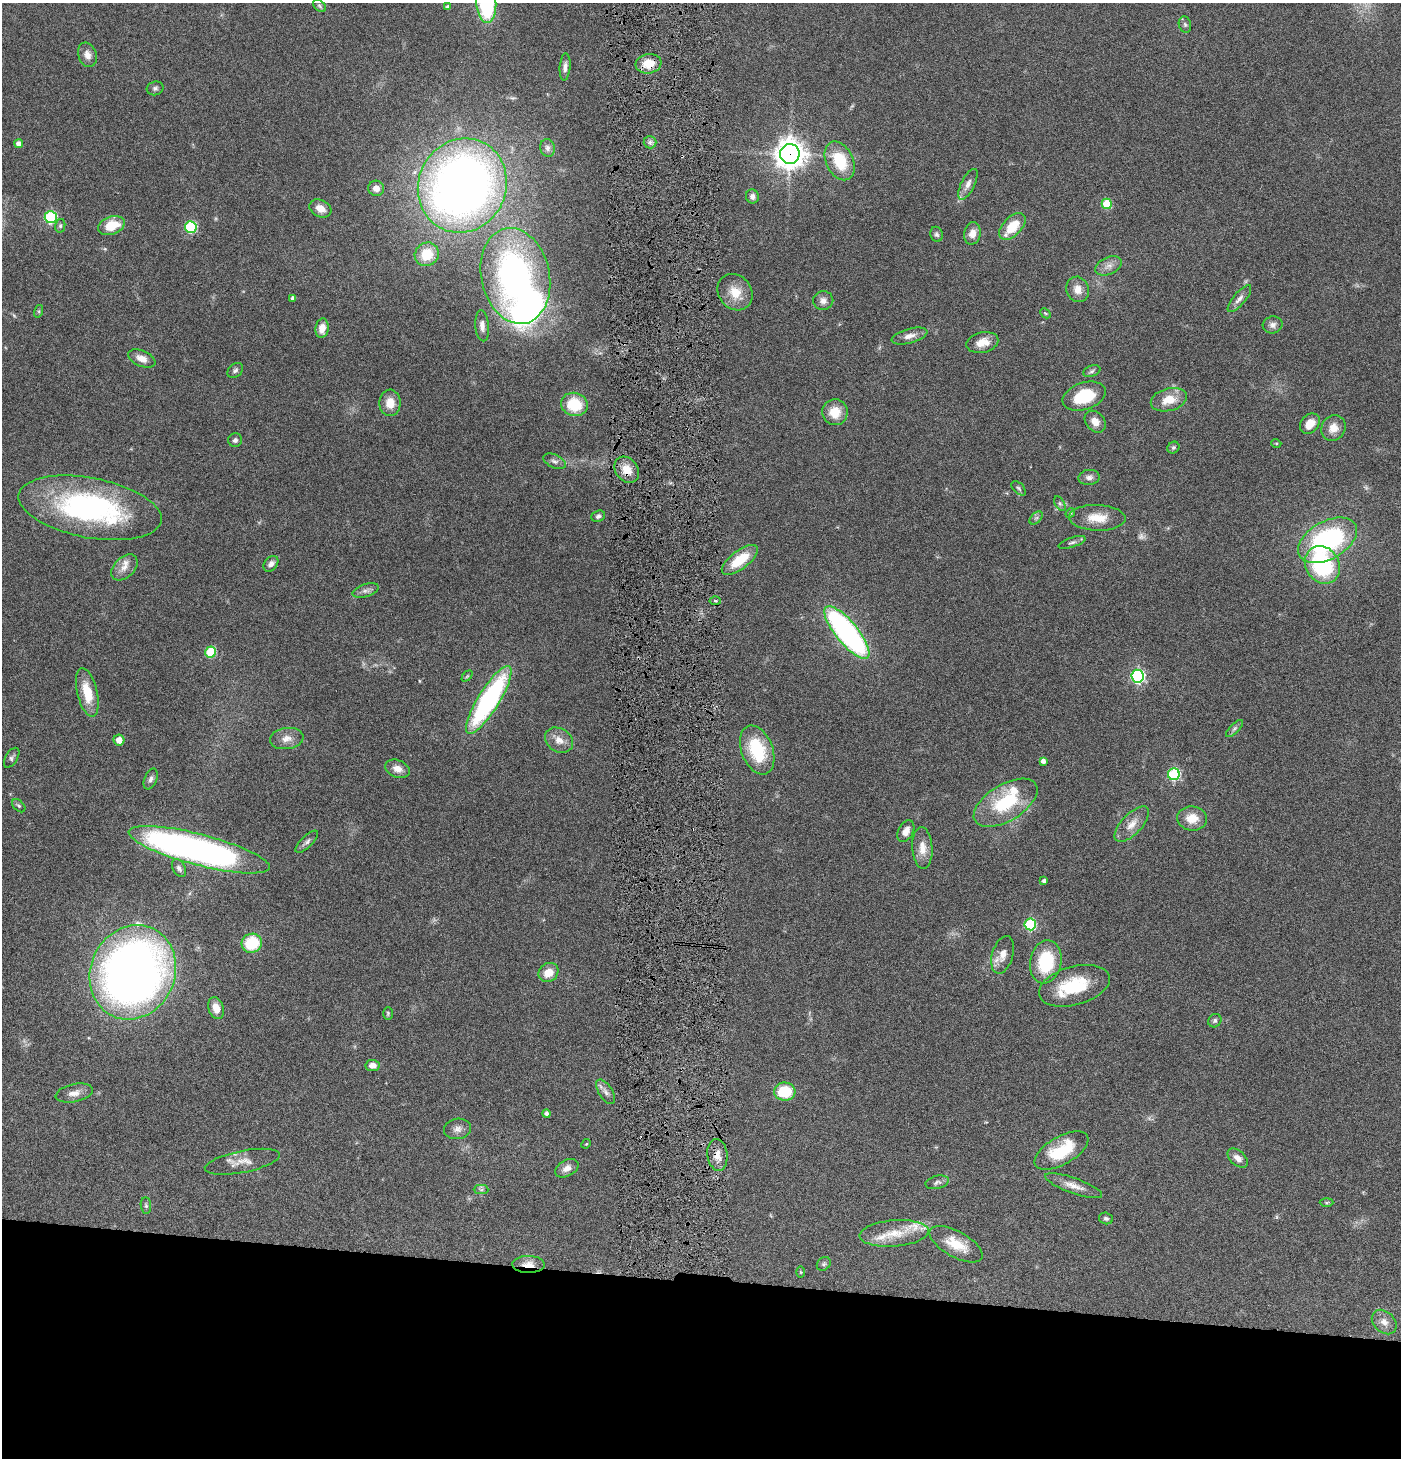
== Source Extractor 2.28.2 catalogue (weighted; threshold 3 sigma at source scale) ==
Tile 8 of 3 x 3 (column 2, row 3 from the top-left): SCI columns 1547-2945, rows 1-1456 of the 4444 x 4372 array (HDU 1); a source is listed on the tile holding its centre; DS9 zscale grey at full resolution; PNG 1403 x 1460 px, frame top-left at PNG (2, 3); each listed source drawn as its Kron ellipse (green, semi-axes under 4 px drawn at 4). Shown black and unused: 12% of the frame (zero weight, under 4 of 8 exposures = <1% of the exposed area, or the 3 px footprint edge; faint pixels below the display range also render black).
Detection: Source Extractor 2.28.2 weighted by HDU 2 'WHT'; one run over the whole footprint, this tile lists its part. Background 0.0789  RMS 0.0044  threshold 0.0181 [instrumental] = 3 sigma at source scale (4.09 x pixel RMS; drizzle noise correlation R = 1.36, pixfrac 0.8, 0.05/0.05 arcsec/px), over >= 5 px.
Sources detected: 145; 2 too faint to see at this stretch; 3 inside a brighter object's white glare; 1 cosmic-ray / hot-pixel residue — neither listed nor drawn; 6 inside a brighter listed object's ellipse — not listed separately; the other 133 listed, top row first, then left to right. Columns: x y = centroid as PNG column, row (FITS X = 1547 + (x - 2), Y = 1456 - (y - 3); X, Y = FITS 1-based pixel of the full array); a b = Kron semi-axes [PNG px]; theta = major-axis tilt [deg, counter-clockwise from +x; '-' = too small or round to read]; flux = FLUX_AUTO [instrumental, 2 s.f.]
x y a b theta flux
486 3 20 10 -87 45
319 6 7 5 -42 0.74
448 7 4 3 - 0.97
1185 25 8 6 -74 0.86
87 55 12 9 -70 2.7
648 64 13 9 8 7.2
565 67 14 5 85 1.8
155 88 8 7 - 1.1
650 142 6 6 - 1.2
19 144 4 4 - 2.1
547 148 9 7 -76 1.5
790 154 10 9 - 540
840 161 20 13 -64 16
968 184 17 6 64 2.8
462 186 48 44 65 350
376 188 8 7 - 2.5
752 196 7 6 - 1.6
1107 204 5 5 - 18
320 208 11 8 -28 4
51 217 6 6 - 46
60 226 7 5 77 0.75
111 226 14 9 19 10
191 227 6 6 - 39
1012 227 16 9 45 10
972 233 11 8 79 4
936 234 7 6 - 0.98
427 254 12 11 - 11
1109 266 14 8 24 2.8
515 276 48 34 -78 140
1078 289 13 11 -68 4.1
735 292 19 16 -51 7.7
293 298 4 4 - 1.1
1239 299 17 6 50 2.2
823 301 10 9 - 2.3
39 311 6 4 72 0.54
1045 313 6 4 -43 0.56
1273 325 10 8 14 2
482 326 15 6 -85 2.1
322 328 10 6 82 4.5
909 336 18 7 15 3
982 342 16 10 13 5.4
142 358 14 8 -23 3.6
235 370 9 6 41 1.2
1092 371 9 5 21 1.1
1084 396 22 13 18 17
1169 400 18 11 15 6.9
390 403 13 10 -89 5.6
574 404 13 11 -16 15
835 412 13 13 - 7.3
1095 422 12 9 -50 3.7
1310 424 11 8 47 4.9
1333 428 13 11 56 4.6
235 440 7 6 - 1.2
1276 443 5 3 - 0.34
1173 448 6 5 - 0.78
554 461 12 6 -25 1.6
627 470 14 11 -52 5.9
1089 477 11 7 6 1.9
1019 488 9 5 -45 0.83
1060 504 8 4 -58 0.9
90 508 73 30 -11 91
1070 513 5 4 - 0.53
598 516 7 5 24 1.1
1036 518 8 4 44 0.88
1097 518 28 13 -2 8.4
1328 540 32 19 29 66
1072 542 14 5 18 1.2
740 560 21 9 37 13
271 564 9 6 49 1.9
1322 565 20 16 -58 38
124 567 15 10 45 3.8
366 591 13 6 18 1.8
715 601 5 3 - 0.54
847 632 33 11 -51 110
210 652 5 5 - 22
467 676 6 4 45 0.57
1138 676 6 6 - 79
87 692 25 10 -77 11
489 700 39 11 58 79
1234 729 11 5 45 1.2
287 739 17 10 8 3.6
119 740 5 5 - 3.8
559 740 15 11 -34 4.2
757 750 25 15 -69 22
12 758 11 6 59 1.2
1043 761 4 4 - 2.1
397 769 13 8 -21 3.1
1174 774 6 6 - 46
151 779 11 6 67 1.3
1006 803 35 18 31 25
19 806 8 5 -44 0.82
1192 818 15 12 -6 6.9
1132 824 22 10 46 5.1
906 831 11 7 61 3.2
307 842 15 5 44 1.5
922 848 21 10 -86 5.2
199 850 72 15 -14 200
179 868 9 6 -61 1.6
1044 881 4 4 - 1.4
1030 924 6 5 - 37
252 943 10 9 - 17
1003 955 19 10 73 4.4
1046 962 22 15 80 22
133 972 48 42 65 300
548 972 10 9 - 6.1
1074 986 36 19 16 20
216 1008 11 7 -72 4.9
388 1013 6 5 - 0.6
1215 1021 7 6 - 0.95
372 1065 7 5 -5 3
606 1092 14 7 -58 2.1
785 1092 10 9 - 15
74 1093 19 9 12 3.5
546 1114 4 4 - 1.5
458 1129 13 10 11 2.4
586 1144 5 4 - 0.36
1061 1151 30 14 30 19
717 1155 16 10 -83 3.9
1238 1158 12 7 -41 2.7
242 1162 38 11 11 5.6
567 1168 12 8 29 2.8
937 1182 12 6 13 1.3
1074 1186 30 7 -20 4.4
481 1190 7 4 -1 0.89
1326 1202 7 4 0 0.56
146 1205 8 5 -83 0.86
1106 1218 7 5 -15 1
894 1233 34 13 5 10
956 1244 29 13 -29 10
528 1264 16 8 -1 4.7
824 1264 7 6 - 0.85
801 1272 6 4 -89 0.43
1384 1322 14 10 -44 3.4
Overlapping masked pixels (flux is a lower limit): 5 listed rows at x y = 648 64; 790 154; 627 470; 717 1155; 528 1264
Isophote crosses this tile's border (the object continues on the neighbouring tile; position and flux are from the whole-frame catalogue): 1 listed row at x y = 486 3